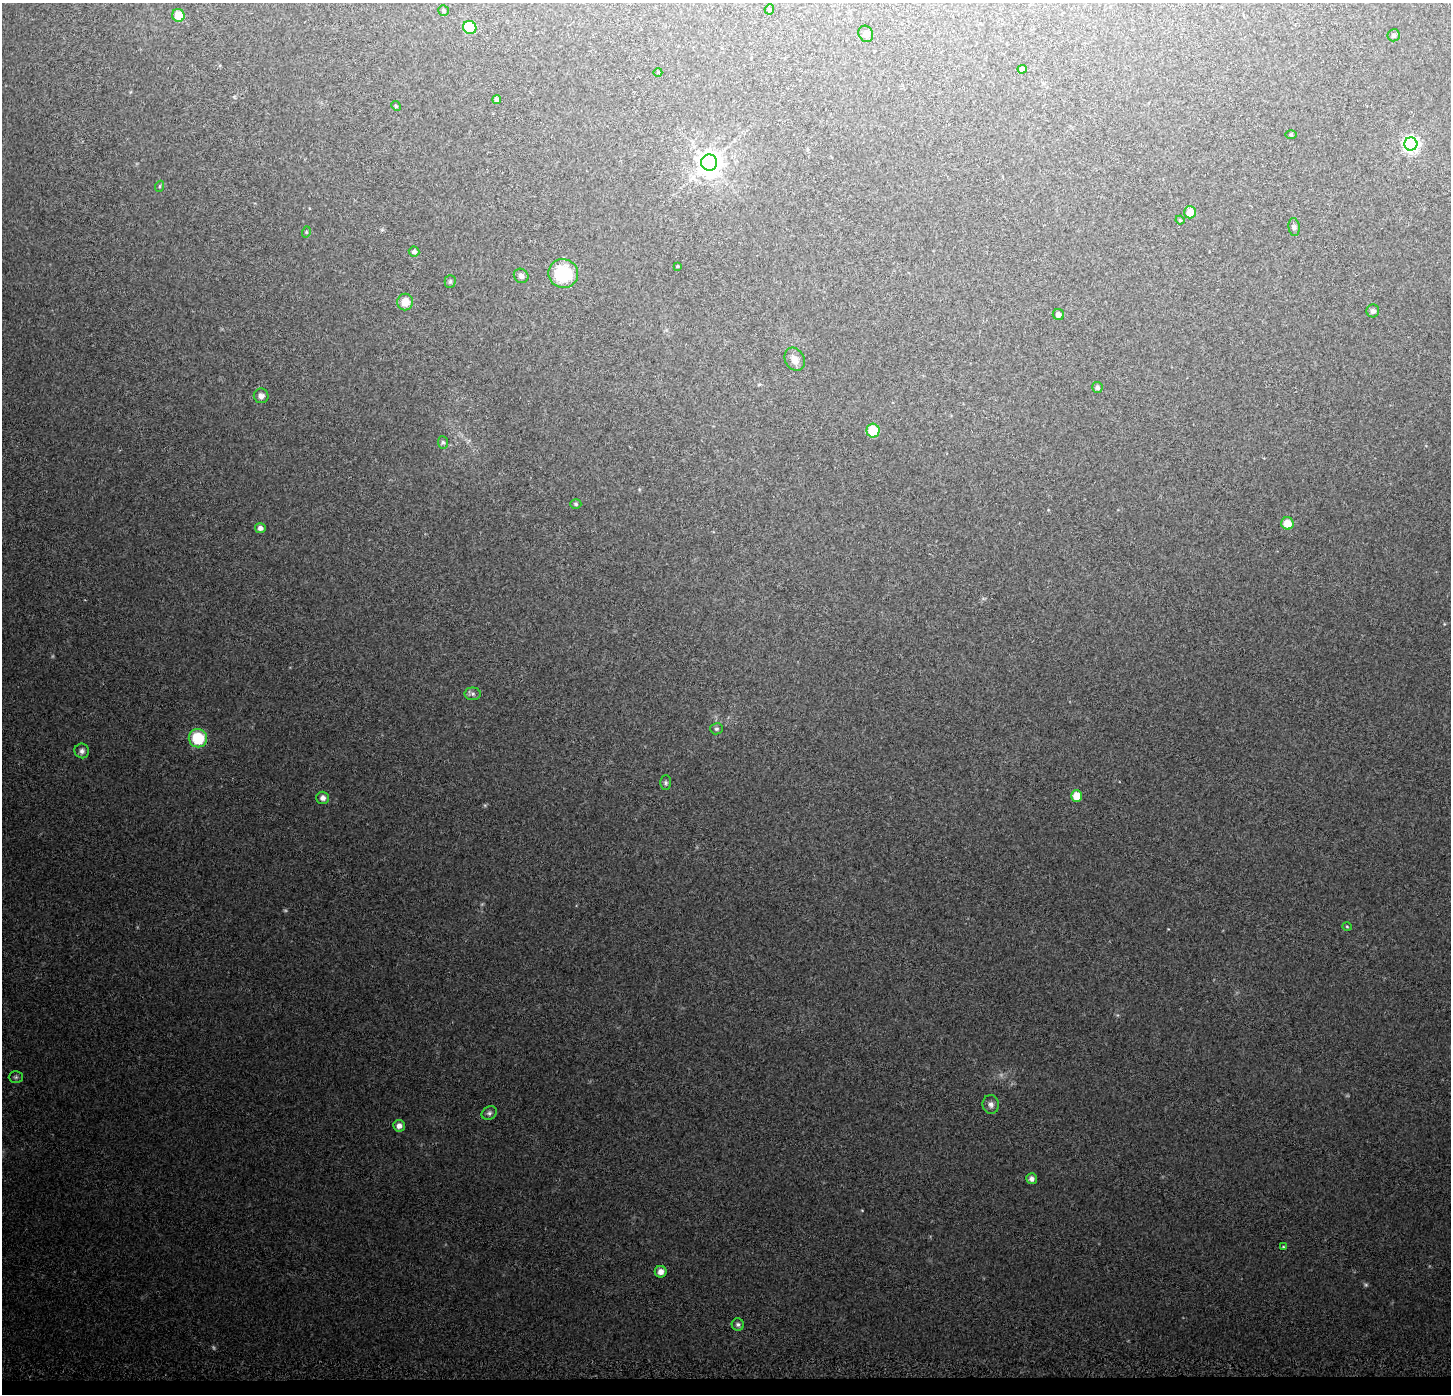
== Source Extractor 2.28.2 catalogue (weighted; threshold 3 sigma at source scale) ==
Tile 8 of 3 x 3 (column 2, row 3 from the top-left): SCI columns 1451-2899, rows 238-1629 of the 4359 x 4647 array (HDU 1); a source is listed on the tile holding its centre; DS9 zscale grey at full resolution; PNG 1453 x 1396 px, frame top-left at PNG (2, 3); each listed source drawn as its Kron ellipse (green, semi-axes under 4 px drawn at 4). Shown black and unused: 1% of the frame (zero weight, under 3 of 5 exposures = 2% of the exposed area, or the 3 px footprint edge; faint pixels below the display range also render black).
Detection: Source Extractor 2.28.2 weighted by HDU 2 'WHT'; one run over the whole footprint, this tile lists its part. Background 0.0273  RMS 0.0037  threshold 0.0165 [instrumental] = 3 sigma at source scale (4.5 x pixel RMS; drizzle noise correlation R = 1.50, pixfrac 1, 0.0396/0.0396 arcsec/px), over >= 5 px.
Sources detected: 53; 3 too faint to see at this stretch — neither listed nor drawn; the other 50 listed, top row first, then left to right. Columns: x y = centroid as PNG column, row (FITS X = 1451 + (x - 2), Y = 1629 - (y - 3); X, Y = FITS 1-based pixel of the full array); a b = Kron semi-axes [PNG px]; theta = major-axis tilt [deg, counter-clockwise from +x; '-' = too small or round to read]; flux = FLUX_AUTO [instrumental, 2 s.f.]
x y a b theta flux
769 9 5 4 - 0.52
443 10 5 5 - 0.73
178 15 6 6 - 6.5
470 27 7 6 - 12
866 34 8 7 - 1.1
1394 35 6 6 - 0.81
1022 69 4 4 - 1.2
658 72 4 3 - 0.27
497 100 4 4 - 1.2
396 106 5 4 - 0.37
1291 134 6 4 -1 0.39
1411 144 6 6 - 120
709 162 8 8 - 370
160 186 5 3 - 0.33
1190 212 6 6 - 5
1180 220 4 4 - 0.43
1294 227 9 5 -82 0.94
306 232 5 3 - 0.39
414 252 5 5 - 0.98
677 266 4 3 - 0.33
563 273 15 14 - 20
521 276 7 7 - 1.4
450 282 6 5 - 0.59
405 302 8 8 - 4.6
1373 311 6 6 - 1.4
1058 315 6 5 - 1.7
795 359 12 9 -61 3
1097 387 5 5 - 0.89
261 396 7 7 - 1.5
873 431 7 6 - 9.3
443 442 6 5 - 0.65
576 504 5 4 - 0.52
1287 523 6 6 - 5.3
260 528 5 5 - 1.4
473 694 8 6 0 1
716 729 6 5 - 0.74
198 738 9 9 - 15
82 751 7 7 - 1.2
666 783 7 5 89 0.7
1077 796 6 5 - 5.5
323 798 6 6 - 1.6
1347 927 5 3 - 0.32
16 1077 7 6 - 0.75
991 1104 9 8 - 1.5
489 1113 8 6 31 0.98
399 1126 6 6 - 2.1
1031 1179 5 5 - 1.3
1283 1247 4 2 - 0.3
661 1272 6 6 - 2.2
738 1324 6 6 - 0.81
Unlisted compact peaks at least as high as the median listed source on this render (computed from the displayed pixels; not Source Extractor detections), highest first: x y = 862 1210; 485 805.